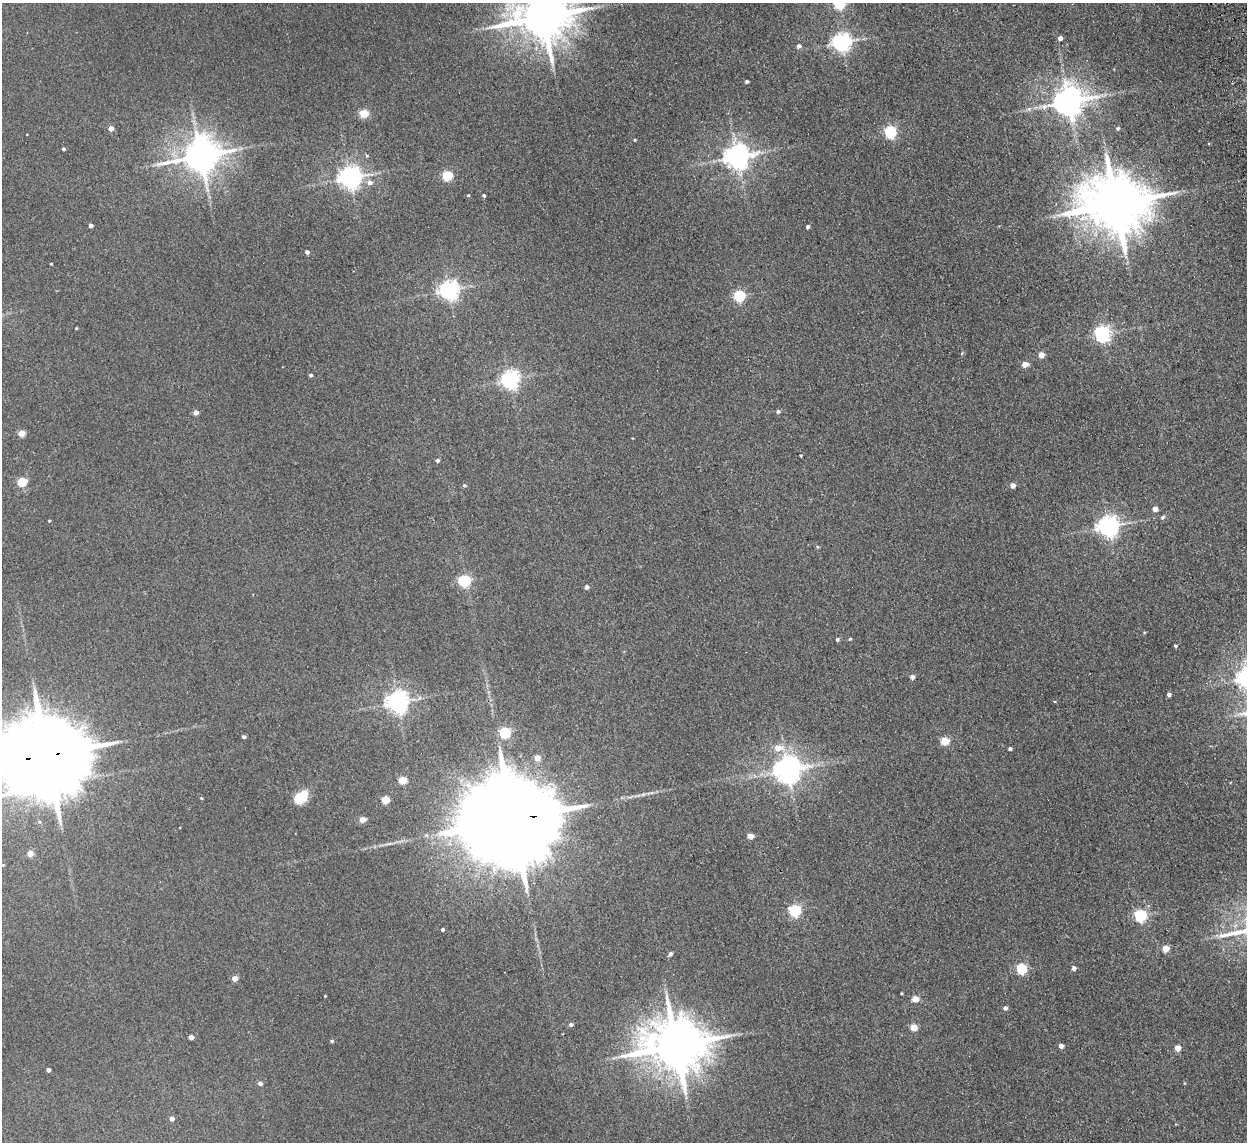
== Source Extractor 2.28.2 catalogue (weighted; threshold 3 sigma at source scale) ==
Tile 10 of 4 x 4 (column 2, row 3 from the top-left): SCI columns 1297-2541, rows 1294-2433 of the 5083 x 4981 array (HDU 1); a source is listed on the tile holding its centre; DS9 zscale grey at full resolution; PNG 1249 x 1144 px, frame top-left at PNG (2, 3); no overlay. Shown black and unused: <1% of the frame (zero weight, under 2 of 3 exposures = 3% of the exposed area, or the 3 px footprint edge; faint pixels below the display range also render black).
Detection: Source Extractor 2.28.2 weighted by HDU 2 'WHT'; one run over the whole footprint, this tile lists its part. Background 0.0671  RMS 0.0097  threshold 0.0438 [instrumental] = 3 sigma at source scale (4.5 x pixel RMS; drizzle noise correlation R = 1.50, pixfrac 1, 0.05/0.05 arcsec/px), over >= 5 px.
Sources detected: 97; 1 inside a brighter object's white glare — not listed; the other 96 listed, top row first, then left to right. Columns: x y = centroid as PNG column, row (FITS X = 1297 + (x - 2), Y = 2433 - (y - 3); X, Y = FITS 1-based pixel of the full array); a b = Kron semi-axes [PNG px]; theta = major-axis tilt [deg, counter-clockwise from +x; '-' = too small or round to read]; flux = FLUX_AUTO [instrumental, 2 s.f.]
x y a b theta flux
839 4 5 5 - 100
543 17 15 13 0 5200
1060 38 4 4 - 4.6
841 42 7 6 - 470
799 46 5 5 - 3
747 81 3 3 - 2
1068 101 9 9 - 1800
1029 109 6 5 - 2.2
364 113 5 5 - 35
111 128 4 4 - 7.2
1118 128 5 4 - 1.7
890 132 6 5 - 150
635 140 4 3 - 0.84
63 149 4 3 - 1.6
200 156 11 9 17 2600
367 156 4 4 - 1.3
737 156 8 7 - 1100
447 175 5 5 - 71
350 177 7 7 - 780
370 183 7 6 - 4.4
468 195 4 3 - 0.79
484 195 3 3 - 1.6
1115 204 18 15 -3 7600
91 225 4 3 - 3.3
807 227 4 3 - 2.7
307 252 4 4 - 3.2
51 264 3 3 - 0.81
449 290 7 6 - 520
739 296 5 5 - 110
76 328 3 2 - 0.85
1102 333 6 6 - 330
1041 355 4 4 - 11
1025 364 5 4 - 12
311 375 4 3 - 2.4
510 380 6 6 - 450
196 412 4 4 - 6.1
778 412 5 5 - 2.3
21 433 4 4 - 16
801 456 3 2 - 1
438 461 4 4 - 2.4
22 482 5 5 - 51
464 485 5 4 - 1.6
1012 485 4 4 - 7.3
1155 509 4 4 - 8.3
1163 517 6 5 - 2
49 521 3 3 - 0.84
1108 526 7 7 - 650
817 547 5 3 - 0.87
464 581 6 5 - 120
586 587 4 4 - 3.7
850 639 4 3 - 1.2
837 640 4 4 - 1.9
1175 646 3 3 - 1.4
912 677 5 4 - 4.2
1169 694 4 4 - 3.4
397 702 7 7 - 730
1054 702 4 3 - 1
505 733 5 5 - 99
244 737 4 3 - 2
945 741 5 5 - 34
778 748 10 7 -2 13
1010 749 4 3 - 2.4
45 756 28 19 7 20000
537 758 5 4 - 12
787 770 8 8 - 1300
403 780 5 4 - 36
643 794 7 4 1 2
201 798 4 4 - 0.96
300 798 7 5 3 95
385 800 5 5 - 33
512 819 35 20 8 31000
362 820 5 4 - 14
750 836 4 4 - 12
30 853 4 4 - 13
795 910 6 5 - 130
1140 915 5 5 - 140
442 929 4 3 - 1.9
1165 949 5 4 - 18
670 954 5 4 - 2.6
1074 968 4 4 - 3.9
1022 969 5 5 - 88
234 978 4 4 - 8.8
901 993 4 3 - 0.86
325 996 3 2 - 0.71
915 999 5 4 - 16
1005 1008 4 4 - 3.5
571 1025 4 4 - 2.3
913 1027 5 4 - 21
191 1037 4 4 - 5.3
332 1041 5 4 - 1.4
676 1045 17 14 2 6300
1061 1046 4 4 - 5.3
1178 1048 4 4 - 13
48 1070 4 4 - 3.8
260 1083 5 4 - 3.5
172 1119 4 4 - 5
Overlapping masked pixels (flux is a lower limit): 2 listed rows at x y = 45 756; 512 819
Isophote crosses this tile's border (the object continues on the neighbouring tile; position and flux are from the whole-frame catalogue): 3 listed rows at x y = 839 4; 543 17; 45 756